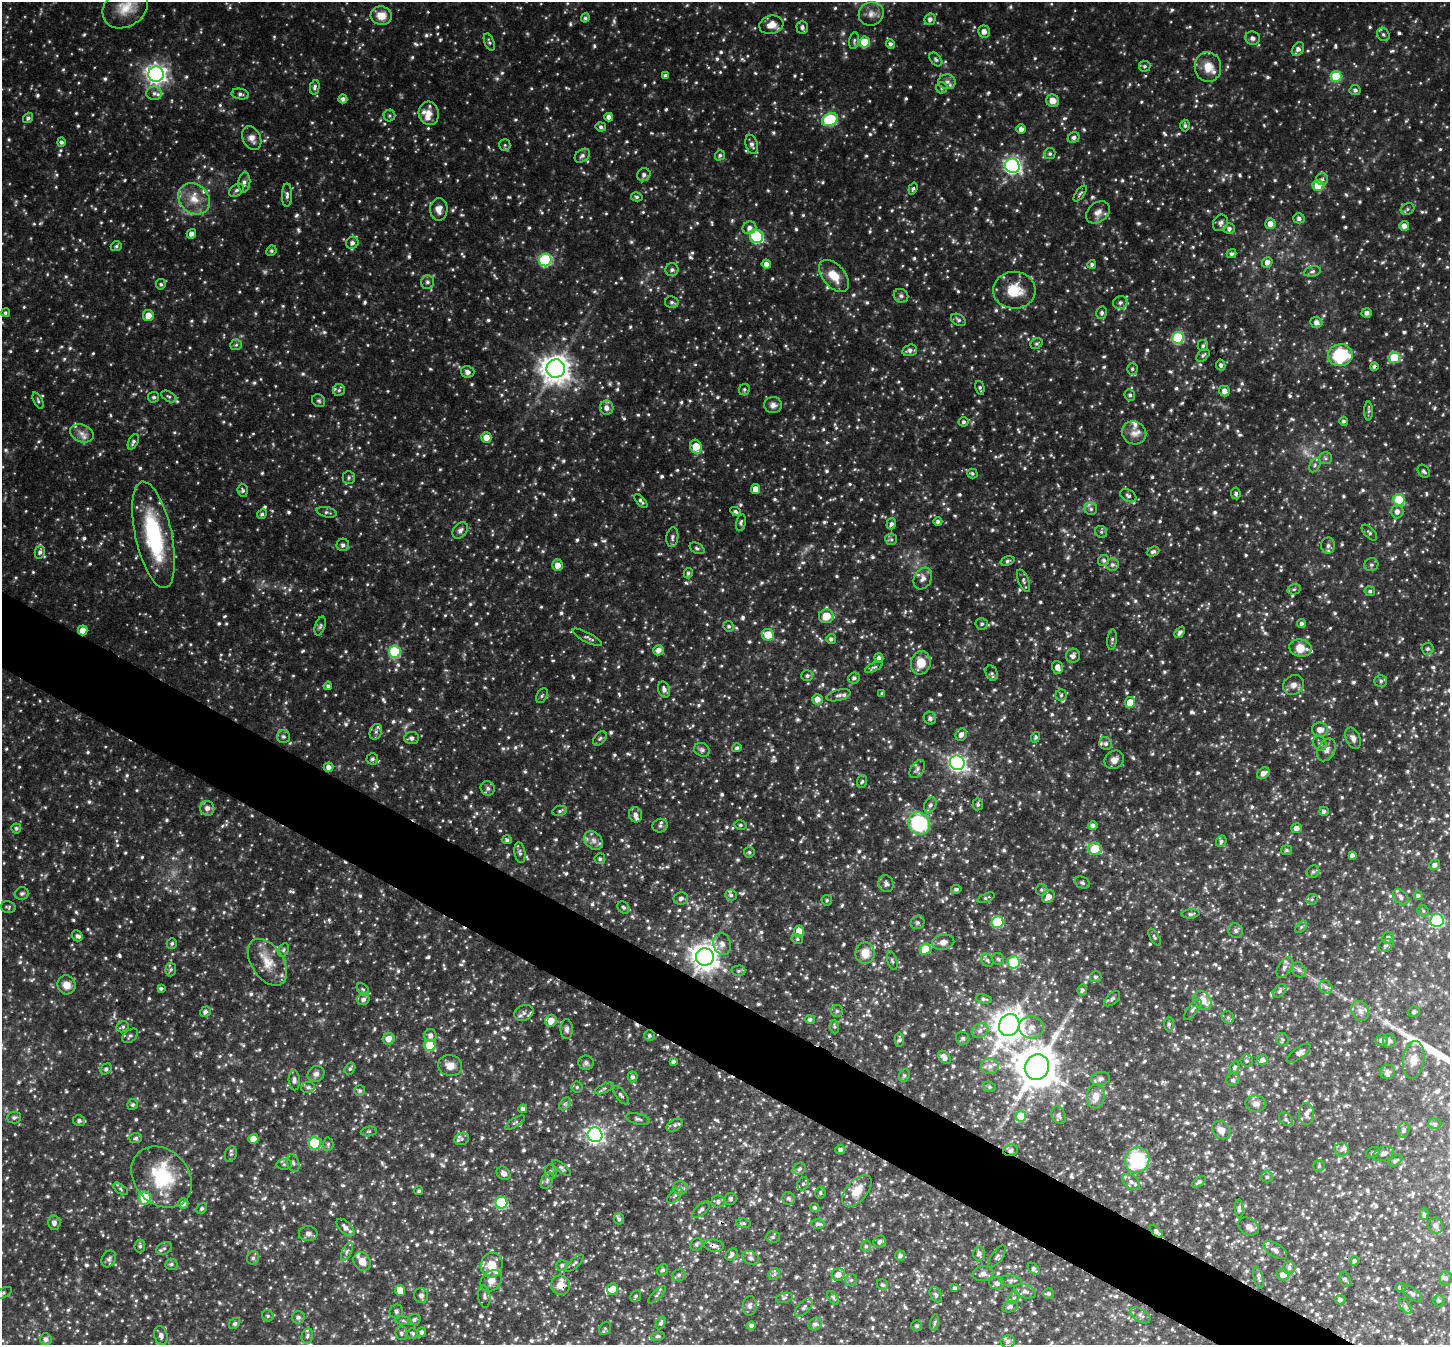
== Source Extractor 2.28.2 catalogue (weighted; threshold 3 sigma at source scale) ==
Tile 6 of 4 x 4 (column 2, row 2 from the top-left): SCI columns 1457-2904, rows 2979-4321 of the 5809 x 5819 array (HDU 1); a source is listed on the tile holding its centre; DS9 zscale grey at full resolution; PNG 1452 x 1347 px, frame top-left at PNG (2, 2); each listed source drawn as its Kron ellipse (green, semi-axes under 4 px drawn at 4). Shown black and unused: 5% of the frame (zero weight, under 3 of 4 exposures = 2% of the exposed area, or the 3 px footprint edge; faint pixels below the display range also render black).
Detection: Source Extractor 2.28.2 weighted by HDU 2 'WHT'; one run over the whole footprint, this tile lists its part. Background 0.0873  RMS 0.011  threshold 0.0477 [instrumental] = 3 sigma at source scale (4.5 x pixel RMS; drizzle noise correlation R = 1.50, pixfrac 1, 0.05/0.05 arcsec/px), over >= 5 px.
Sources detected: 1695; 6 too faint to see at this stretch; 3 cosmic-ray / hot-pixel residue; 3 long thin detections or spike segments (spike, bleed or trail) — neither listed nor drawn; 48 inside a brighter listed object's ellipse — not listed separately; of the other 1635, all 500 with FLUX_AUTO >= 2.03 (the completeness limit of this list) listed and drawn (1135 fainter detections not listed), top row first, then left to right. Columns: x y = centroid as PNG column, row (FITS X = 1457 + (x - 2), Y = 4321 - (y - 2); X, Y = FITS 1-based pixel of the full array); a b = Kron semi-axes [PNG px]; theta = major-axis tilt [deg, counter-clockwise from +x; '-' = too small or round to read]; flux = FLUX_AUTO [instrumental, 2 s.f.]
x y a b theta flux
125 7 24 19 35 25
871 14 13 11 27 8.8
381 16 10 9 - 14
585 18 4 4 - 2.2
930 19 6 5 - 4.2
771 25 12 9 15 11
802 27 7 6 - 3.6
984 31 6 6 - 5.5
1383 34 7 6 - 2.7
1253 38 7 6 - 4.1
854 41 8 5 80 2.2
489 42 9 5 -68 2.3
865 42 5 5 - 29
890 44 5 4 - 3.1
1298 49 7 5 55 4.8
936 59 8 5 -49 2.3
1145 66 6 5 - 2.2
1208 67 15 13 -83 15
156 74 8 7 - 580
665 75 4 4 - 2.1
1336 76 5 5 - 49
947 82 8 7 - 4
315 87 7 4 78 2.7
942 88 5 5 - 2.2
1355 90 5 5 - 2.7
154 93 8 6 -9 3.7
240 94 8 5 -10 3.1
343 99 4 4 - 3.4
1053 101 6 6 - 10
429 113 12 10 -77 8.6
389 116 6 6 - 2.1
609 117 4 4 - 5.2
28 118 5 4 - 2.7
830 120 8 6 27 86
1185 126 6 4 -89 2.2
601 127 5 4 - 2.6
1021 129 5 4 - 5.4
1074 137 6 5 - 3.2
252 138 12 9 -64 7.7
61 142 5 4 - 2.7
752 144 10 6 -72 3.7
505 145 6 5 - 2.1
1050 153 5 5 - 2.3
720 155 5 4 - 2.4
582 156 8 6 37 3.5
1012 166 7 7 - 310
644 175 7 6 - 3.9
1322 179 6 6 - 3
244 182 10 6 85 4.2
1318 185 5 5 - 31
913 188 6 4 71 2
236 190 8 5 38 2.6
1080 194 9 3 53 2.1
287 195 11 5 89 3.4
637 197 6 4 -15 2.1
194 199 17 14 -42 19
439 209 11 8 89 8.1
1407 209 7 5 24 2.3
1098 212 13 9 38 7.3
1299 218 5 5 - 3.3
1220 223 9 7 59 3.9
1270 224 5 5 - 7.7
1404 226 5 4 - 5.9
749 228 7 6 - 5
1229 229 5 5 - 3.3
191 234 5 4 - 5.1
757 237 6 6 - 130
352 243 6 6 - 4.2
116 246 6 5 - 2.1
271 251 5 5 - 2.2
1231 254 5 4 - 2.5
545 260 6 6 - 120
1267 262 5 5 - 5.7
766 264 5 4 - 5.8
1092 264 4 4 - 2.7
672 270 6 6 - 2.9
1312 271 8 5 12 2.6
834 276 19 11 -49 19
427 282 7 6 - 3.4
161 284 5 5 - 2.1
1014 290 21 18 -1 29
901 296 7 6 - 3.1
672 302 7 6 - 3
1120 303 7 6 - 3.6
5 313 4 4 - 2
1102 313 6 5 - 2.7
1367 313 5 4 - 3.9
148 316 5 5 - 13
958 320 8 5 -31 2.8
1316 322 6 5 - 5.2
1178 338 6 6 - 84
1037 344 6 5 - 2
236 345 6 5 - 2.2
1203 346 5 5 - 2.3
910 350 7 5 17 4.2
1203 355 8 5 42 2.6
1340 355 12 11 - 62
1394 357 5 5 - 37
1221 365 5 4 - 2.7
1374 366 4 4 - 3.1
556 369 9 9 - 1400
1132 369 6 5 - 2.5
468 372 7 6 - 3.7
980 388 7 4 -76 2.3
339 390 6 6 - 2.3
744 390 6 5 - 2.1
1224 391 5 5 - 5.6
1130 395 6 5 - 2.6
169 396 8 5 -29 2.2
154 397 5 5 - 2.2
38 400 9 4 -66 2.4
319 401 7 6 - 2.2
773 405 9 8 - 5.3
607 408 7 6 - 6.5
1369 411 9 4 90 2
1343 421 4 4 - 2.2
964 422 5 5 - 2.6
82 433 12 8 -21 7.5
1134 433 12 11 - 8.4
486 437 5 5 - 11
133 442 8 4 65 2.9
696 447 7 5 -69 24
1325 458 6 6 - 2.4
1315 465 7 5 62 2.2
1424 471 7 5 -48 2.8
972 473 5 5 - 2.2
349 478 6 6 - 2.4
756 489 5 4 - 11
243 490 6 5 - 2.3
1236 493 6 5 - 2.5
1128 496 9 5 -30 3.1
1399 500 6 5 - 48
641 501 8 4 -48 2.8
1091 509 6 6 - 2.7
736 511 6 4 -27 2.3
327 512 10 5 -13 2.5
1397 512 7 6 - 5.8
262 514 5 4 - 2.4
741 522 8 5 78 2.5
938 522 4 4 - 3
891 524 5 5 - 3.1
460 530 9 6 51 4.2
1101 532 6 5 - 2.1
1369 532 10 5 -46 2.6
154 535 54 18 -78 100
672 537 10 6 84 3.4
891 539 6 5 - 2.2
343 545 6 6 - 3.6
1328 546 8 7 - 3.7
697 548 8 5 -29 2.2
1153 551 6 4 23 3
40 552 6 5 - 3.6
1104 560 6 5 - 2.2
1007 561 7 4 18 2.2
558 565 6 5 - 8.9
1112 565 6 6 - 3
1371 565 7 6 - 2.6
688 573 5 4 - 2.2
923 579 11 8 61 6.8
1024 581 12 5 -68 2.9
1294 589 7 5 13 2.4
1370 591 5 5 - 2.4
826 616 7 7 - 18
1302 623 4 4 - 2.6
982 624 6 6 - 2.4
320 626 10 5 71 2.6
729 626 5 5 - 2.2
83 630 5 4 - 12
1180 632 6 4 49 3.3
768 635 6 5 - 24
587 637 16 5 -27 3.3
831 639 5 5 - 3.1
1112 640 10 4 84 2.7
1300 648 11 8 -10 17
1428 649 6 6 - 2.7
658 650 5 5 - 6.7
395 652 6 6 - 74
1073 656 7 7 - 5.2
879 658 4 4 - 3.6
921 663 12 9 79 17
874 667 10 4 25 2.5
1057 667 6 5 - 6.8
992 673 8 6 -69 2.9
807 676 6 5 - 2.6
854 678 6 5 - 3
1381 681 6 5 - 2.8
1294 685 11 9 32 6.6
328 686 4 4 - 2.4
664 689 8 5 -70 4.6
882 693 3 3 - 2
838 695 12 5 14 3.7
1061 695 5 5 - 2.1
542 696 8 5 62 2.2
817 699 5 5 - 7.8
1130 702 5 5 - 18
930 718 7 6 - 3
1320 730 8 7 - 7.2
376 732 8 6 70 3.4
961 735 6 5 - 5
283 737 6 6 - 3
1036 737 5 4 - 2.1
411 738 7 6 - 4
1353 738 11 7 -67 5
600 739 8 5 48 2.5
1106 743 6 6 - 3.6
1320 744 8 6 -57 3.3
737 748 5 4 - 2.6
702 750 8 6 -24 3.1
1326 750 12 8 61 6.9
372 759 6 6 - 3
1114 760 10 8 32 6.7
957 763 7 7 - 370
329 767 5 4 - 5.2
917 769 10 6 56 4.2
1263 773 7 5 35 6
862 781 6 5 - 2.2
488 788 7 7 - 3.8
978 804 6 5 - 2.4
930 805 8 5 62 3
207 808 7 7 - 5.5
560 811 7 5 12 2.2
1324 811 5 4 - 3.5
635 815 8 6 -72 4.4
919 823 12 10 -57 86
740 825 6 4 -14 2.2
1093 825 5 4 - 3.3
660 826 8 6 24 3
16 828 5 5 - 2.2
1296 828 5 5 - 6.1
507 840 5 4 - 2.7
594 840 10 8 -46 6.5
1221 841 6 5 - 2.4
1095 849 7 6 - 28
1286 850 5 5 - 2.3
749 852 5 5 - 2.1
520 853 10 5 -80 3.4
1352 855 4 4 - 3
600 859 5 5 - 2.4
1435 865 6 5 - 4.2
1313 872 7 5 44 2.1
1082 883 8 5 -23 2.3
886 884 9 7 -72 3.6
956 889 5 4 - 2.3
1041 890 6 6 - 2.2
22 893 7 6 - 2.6
731 895 6 5 - 2.6
1418 895 4 4 - 2.7
1048 897 7 5 44 8.1
1401 897 9 6 -44 4.4
681 898 7 6 - 3.8
986 898 9 4 23 2
1312 899 6 5 - 2.2
827 900 5 5 - 2.1
8 907 7 6 - 2.1
623 907 7 5 -45 2.6
1423 911 6 5 - 2.2
1190 914 9 4 4 2.5
1437 921 6 6 - 150
918 922 7 6 - 3.1
997 922 6 6 - 81
1301 927 7 4 45 2
799 931 5 5 - 15
1236 931 7 7 - 3.3
77 936 6 5 - 3
1155 937 9 4 -58 2.1
1388 938 6 5 - 4.2
797 939 6 5 - 2.1
943 942 11 7 11 7.2
172 943 5 5 - 2.4
722 944 11 8 -76 6.8
1386 945 8 5 28 2.5
925 949 5 5 - 40
283 950 7 5 61 2.1
865 953 11 9 84 15
705 957 9 8 - 1200
998 959 6 5 - 2.2
987 960 7 5 -47 2.6
892 961 9 5 -74 2.5
267 962 26 16 -56 23
1014 962 6 6 - 58
1285 967 11 6 61 5.3
171 969 7 5 86 2.1
1299 970 8 6 -55 3.2
738 971 7 5 1 2
1096 977 6 5 - 2.5
66 985 9 9 - 9.9
1326 987 7 6 - 2.6
161 988 4 3 - 2.1
363 989 7 5 -48 2.3
1082 990 5 5 - 2.9
1280 991 8 5 43 2.4
363 999 6 6 - 4.1
984 999 8 4 -12 2.8
1112 999 9 5 43 2.5
1202 1000 10 8 -53 15
1193 1009 12 5 51 3.3
837 1011 6 6 - 2.5
1360 1011 10 8 -60 6
205 1012 5 5 - 3.6
1414 1012 6 5 - 2.6
524 1013 10 7 24 4.6
1228 1017 7 5 -43 2.7
810 1019 5 4 - 2.7
551 1021 6 5 - 13
1169 1024 7 5 89 2.3
1009 1025 11 9 61 1500
123 1027 6 5 - 2
834 1027 6 4 -84 2
1031 1027 12 11 - 10
567 1029 10 6 -89 4.2
980 1030 8 7 - 4.9
430 1035 6 6 - 5.5
649 1035 5 5 - 2.5
130 1036 9 5 38 2.6
963 1038 7 6 - 3
389 1039 6 5 - 9.2
1282 1039 6 6 - 2.3
899 1040 7 5 -87 2.6
1382 1040 6 6 - 4.1
1389 1041 7 6 - 3.6
430 1045 5 5 - 41
1299 1053 14 5 37 4.5
944 1057 7 5 -47 5.2
1262 1060 6 5 - 4.1
1414 1060 19 10 82 12
673 1061 4 3 - 2.3
1247 1061 6 6 - 2.6
586 1063 8 7 - 3.3
450 1065 12 10 -12 10
990 1066 9 7 8 5.8
1037 1067 13 12 - 3300
1235 1068 6 4 64 2.2
106 1069 6 5 - 2.4
350 1069 6 5 - 2.3
1387 1072 7 7 - 5.2
316 1074 9 7 39 4.7
904 1075 6 5 - 2.3
633 1077 5 5 - 2.8
1100 1079 9 6 8 3.8
294 1080 10 5 -88 4.3
1233 1080 6 6 - 2.5
308 1087 7 5 8 2.8
577 1087 5 5 - 2.2
989 1087 6 5 - 2.1
604 1088 10 4 23 2.4
360 1091 5 5 - 2.4
621 1095 10 5 -53 3
1096 1096 12 9 84 10
565 1104 7 4 54 2.2
1256 1104 10 8 -3 5.5
132 1105 6 5 - 2.2
523 1109 4 4 - 3.6
1306 1114 11 7 -89 5.4
1059 1115 9 6 -64 3.7
1021 1116 5 5 - 35
14 1118 7 6 - 2.6
638 1119 12 5 -13 2.9
1286 1119 8 5 -42 2.9
79 1121 6 5 - 3.5
515 1122 11 4 31 2.3
1435 1124 7 5 0 2.2
675 1125 9 5 30 3.2
1221 1130 10 8 -46 8.4
1404 1130 8 6 71 2.9
369 1131 8 5 7 2.1
595 1135 7 7 - 420
136 1138 6 5 - 2.5
253 1139 5 5 - 9.8
462 1139 7 6 - 2.8
315 1144 6 6 - 69
328 1144 6 5 - 2.1
840 1149 5 4 - 3
1342 1149 7 7 - 4.1
1010 1150 7 6 - 3.1
1373 1152 7 5 27 2.5
231 1154 8 5 67 2.2
1383 1154 11 7 22 4.8
1137 1160 13 12 - 79
1395 1161 8 4 30 2.5
293 1163 9 6 -71 3.1
284 1164 7 5 7 2.2
1319 1166 6 6 - 2.1
562 1168 11 4 -38 2.4
799 1169 6 5 - 2.4
551 1172 7 5 -72 2.4
504 1173 7 6 - 4.1
162 1177 33 27 -46 70
1267 1177 6 5 - 2.5
547 1180 9 5 64 2.8
1131 1182 10 6 -37 4.8
1199 1182 8 4 34 2.8
803 1184 7 5 67 2.1
680 1188 7 6 - 3.9
120 1189 8 4 -35 2.3
419 1191 4 4 - 2.1
857 1191 19 10 48 20
820 1193 6 5 - 2.1
675 1196 9 5 46 3
145 1198 6 6 - 45
789 1198 6 6 - 2.7
731 1199 6 6 - 2.1
718 1201 6 6 - 3.4
183 1203 5 5 - 5.3
501 1203 6 6 - 67
815 1207 5 4 - 2.1
202 1209 5 5 - 2.4
1239 1209 9 4 -87 2.9
701 1210 11 5 42 3.4
1424 1214 6 4 89 2.1
619 1219 5 5 - 3
54 1223 7 6 - 4.9
743 1223 7 5 -9 2.2
818 1224 7 5 -2 3
1248 1226 11 8 -33 5.3
1436 1226 8 7 - 4.1
345 1227 11 6 -44 6.2
1156 1231 8 4 -40 4.4
308 1234 9 7 -3 4.3
773 1237 7 6 - 2.5
880 1242 6 5 - 3.3
696 1245 7 5 46 2.8
140 1246 6 5 - 2.6
714 1246 9 6 -7 4.5
866 1246 5 5 - 2.3
164 1248 8 6 27 2.9
1275 1250 13 6 -30 4.7
347 1252 10 4 66 3.1
979 1254 7 6 - 3.6
732 1255 7 5 47 3.2
900 1255 5 5 - 3.6
997 1256 13 5 54 3.2
253 1258 7 6 - 2.8
751 1258 9 6 -28 3.7
109 1259 9 6 59 3.3
362 1261 10 8 -57 9.5
1354 1261 5 4 - 2.3
575 1263 11 5 43 2.7
171 1264 6 5 - 2.6
492 1265 13 11 76 21
562 1265 6 5 - 2.8
1289 1268 6 6 - 2.9
1034 1269 7 4 -46 2.8
663 1270 6 5 - 2.3
774 1274 6 5 - 2.3
838 1274 6 6 - 8.2
983 1274 10 7 7 5.5
679 1275 7 5 17 3.2
1283 1275 6 5 - 8
1259 1278 11 4 -76 2.8
1446 1278 7 6 - 2.8
1345 1279 8 5 -72 2.2
851 1280 6 6 - 2.7
491 1281 12 9 44 8.9
1011 1281 11 5 -7 2.6
997 1283 7 6 - 3.7
561 1285 9 9 - 13
882 1285 6 5 - 2.4
1400 1287 5 4 - 3.1
955 1288 4 3 - 2.3
612 1289 6 5 - 11
400 1291 5 5 - 14
1025 1291 11 6 -17 4.6
2 1293 10 4 25 2.3
1048 1294 6 5 - 2.1
1412 1294 11 5 -36 3.5
421 1295 7 7 - 4
657 1295 11 3 45 2.1
936 1295 8 5 -62 2.6
636 1296 6 5 - 2.2
484 1297 11 6 -83 3.5
784 1298 8 5 15 2.2
833 1298 8 4 -53 2.1
1014 1298 7 5 66 2.5
1340 1300 5 4 - 2.7
1439 1300 6 5 - 2.2
750 1306 10 7 87 4.5
1405 1306 9 5 -56 2.6
804 1307 11 5 45 4
1010 1307 8 5 17 3.6
396 1311 7 6 - 3.3
1140 1315 11 6 -32 3.6
268 1316 6 5 - 2.2
298 1317 6 6 - 3.1
403 1320 8 4 -9 2.4
414 1320 7 5 26 3.1
235 1323 6 5 - 2.2
661 1323 7 4 63 2.1
935 1323 8 4 81 2.1
815 1324 7 6 - 3.5
751 1326 4 4 - 2.7
917 1326 5 5 - 2.1
605 1328 7 5 54 2.1
422 1332 5 4 - 2.7
401 1333 7 6 - 2.7
413 1333 5 5 - 2.1
161 1336 9 6 -74 4.2
307 1336 7 5 78 2.9
658 1336 7 4 9 2.2
46 1339 6 6 - 3.9
1008 1341 7 6 - 4.2
Overlapping masked pixels (flux is a lower limit): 9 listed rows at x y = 1014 290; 1374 366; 83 630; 919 823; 705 957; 1010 1150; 1156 1231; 714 1246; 561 1285
Isophote crosses this tile's border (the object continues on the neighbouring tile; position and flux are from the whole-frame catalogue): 3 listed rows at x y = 125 7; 14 1118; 2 1293